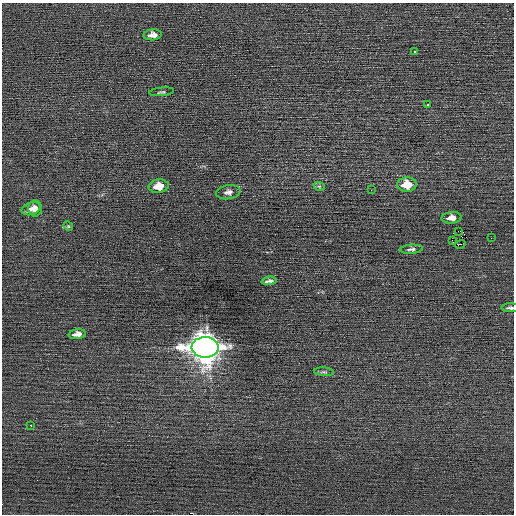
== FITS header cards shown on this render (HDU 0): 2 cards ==
NAXIS1  =                  512 / Axis length
NAXIS2  =                  512 / Axis length

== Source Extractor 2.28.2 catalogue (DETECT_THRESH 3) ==
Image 512 x 512 px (HDU 0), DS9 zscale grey, 1 PNG px = 1 image px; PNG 516 x 516 px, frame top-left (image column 1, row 512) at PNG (2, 3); each listed source drawn as its Kron ellipse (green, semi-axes under 4 px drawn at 4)
Background 0.0288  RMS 0.72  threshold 2.15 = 3 sigma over >= 5 px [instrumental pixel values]
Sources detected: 24; all 24 listed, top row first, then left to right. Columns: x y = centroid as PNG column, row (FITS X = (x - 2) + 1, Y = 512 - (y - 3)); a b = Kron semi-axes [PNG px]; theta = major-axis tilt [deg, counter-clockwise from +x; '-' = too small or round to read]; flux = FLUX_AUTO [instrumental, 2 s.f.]
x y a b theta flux
153 35 9 5 7 310
415 51 3 3 - 120
162 92 12 3 6 74
427 105 3 2 - 67
407 185 10 7 2 1000
159 186 10 7 7 730
319 186 6 3 -18 68
371 190 2 2 - 35
228 192 12 7 9 220
35 208 8 6 89 270
31 209 10 6 18 260
452 218 10 5 3 340
68 226 5 4 - 56
458 231 3 2 - 4000
491 238 3 2 - 61
452 241 3 2 - 46
460 244 5 2 - 260
411 249 11 4 5 130
269 281 7 3 5 120
510 308 9 4 -1 110
77 334 8 5 8 280
205 347 13 10 -1 82000
324 372 10 4 -4 83
31 425 2 2 - 440
At the frame edge (FLAGS 8, measured only in part): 1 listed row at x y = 510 308